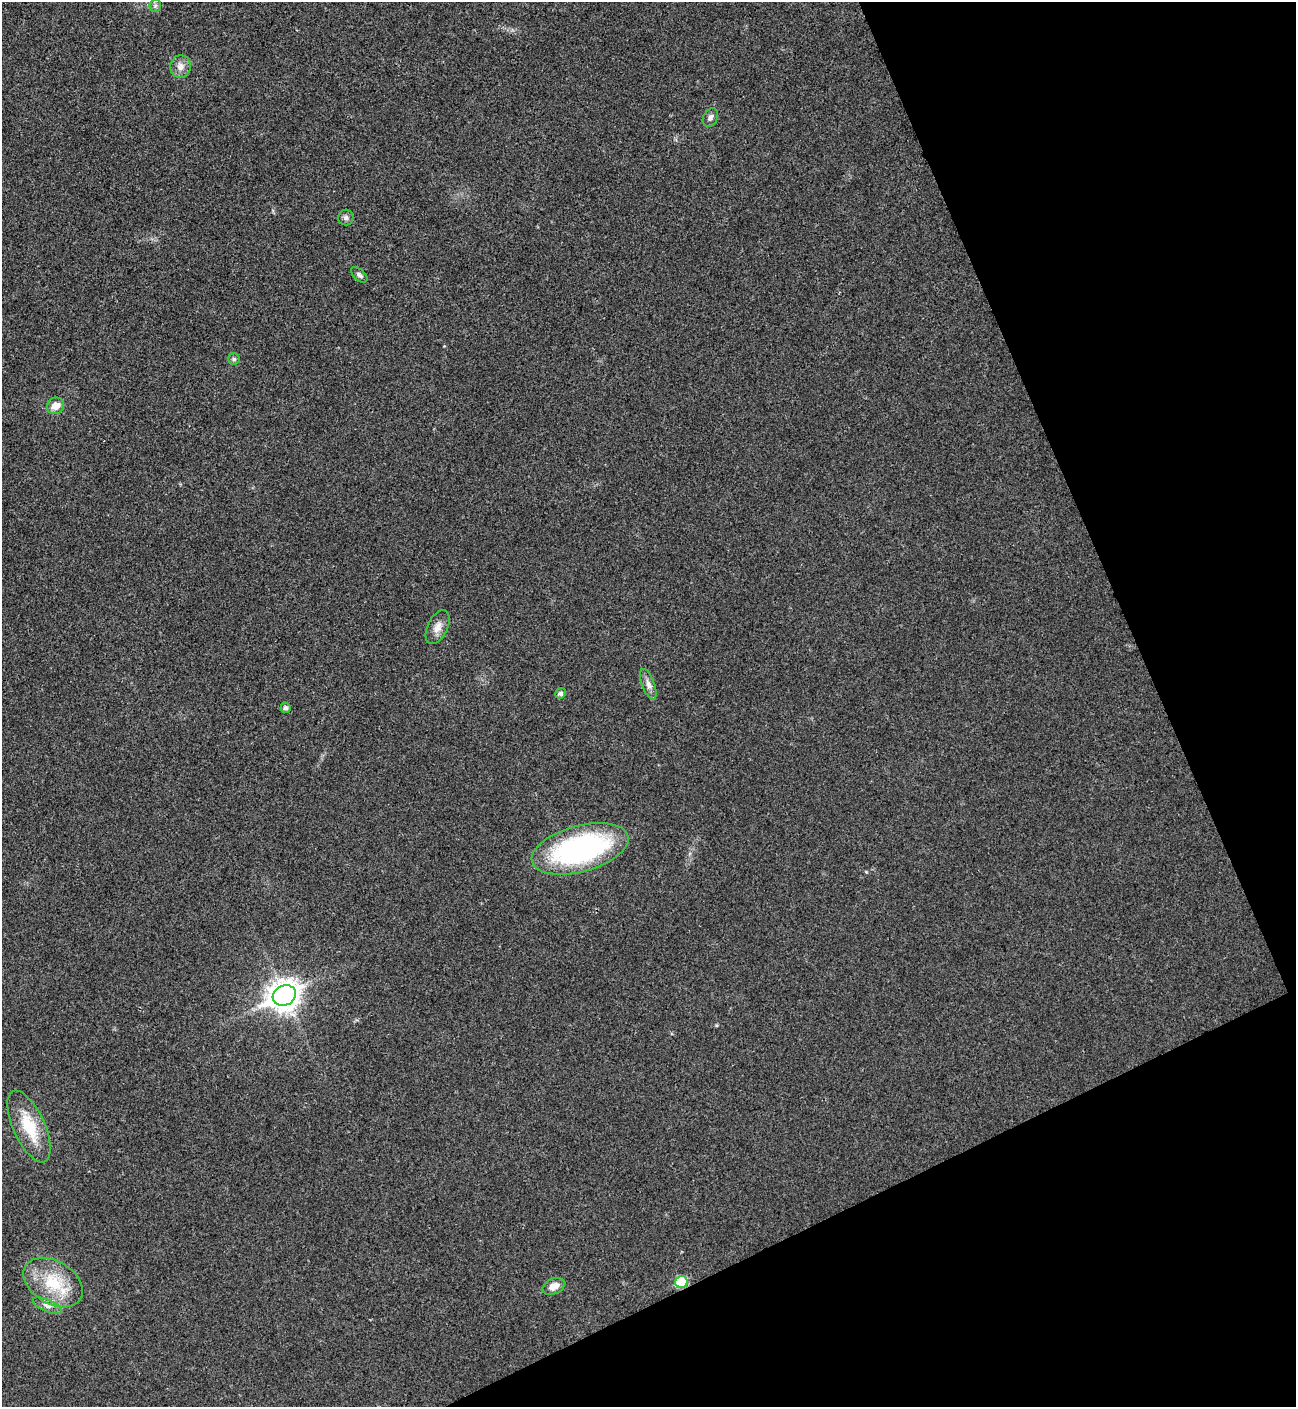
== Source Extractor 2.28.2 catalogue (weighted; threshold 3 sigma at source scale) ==
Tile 12 of 4 x 4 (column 4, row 3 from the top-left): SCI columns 4169-5462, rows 1414-2818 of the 5627 x 5637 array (HDU 1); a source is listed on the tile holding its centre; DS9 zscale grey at full resolution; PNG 1298 x 1409 px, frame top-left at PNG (2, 2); each listed source drawn as its Kron ellipse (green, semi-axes under 4 px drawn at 4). Shown black and unused: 22% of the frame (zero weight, under 3 of 4 exposures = <1% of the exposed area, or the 3 px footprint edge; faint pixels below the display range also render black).
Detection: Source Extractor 2.28.2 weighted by HDU 2 'WHT'; one run over the whole footprint, this tile lists its part. Background 0.02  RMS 0.0055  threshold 0.0248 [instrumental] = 3 sigma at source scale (4.5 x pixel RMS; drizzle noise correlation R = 1.50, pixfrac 1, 0.05/0.05 arcsec/px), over >= 5 px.
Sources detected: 18; all 18 listed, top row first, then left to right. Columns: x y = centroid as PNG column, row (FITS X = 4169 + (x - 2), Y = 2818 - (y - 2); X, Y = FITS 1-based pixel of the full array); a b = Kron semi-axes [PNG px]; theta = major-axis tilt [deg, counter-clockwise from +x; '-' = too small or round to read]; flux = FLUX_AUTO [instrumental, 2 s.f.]
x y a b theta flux
155 6 6 5 - 1.1
180 67 11 10 - 4.2
710 118 10 7 61 2
346 217 8 7 - 1.6
359 275 10 5 -41 1.5
234 359 5 5 - 1.1
56 406 9 8 - 6
438 627 18 10 64 4.9
648 684 16 6 -69 3
561 693 5 5 - 1.9
286 708 5 5 - 1.6
580 849 50 23 15 120
284 995 12 9 25 690
29 1127 39 16 -66 21
53 1282 32 21 -31 24
681 1282 6 6 - 28
554 1286 12 7 24 5.5
47 1306 15 6 -23 3
Overlapping masked pixels (flux is a lower limit): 1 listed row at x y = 681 1282